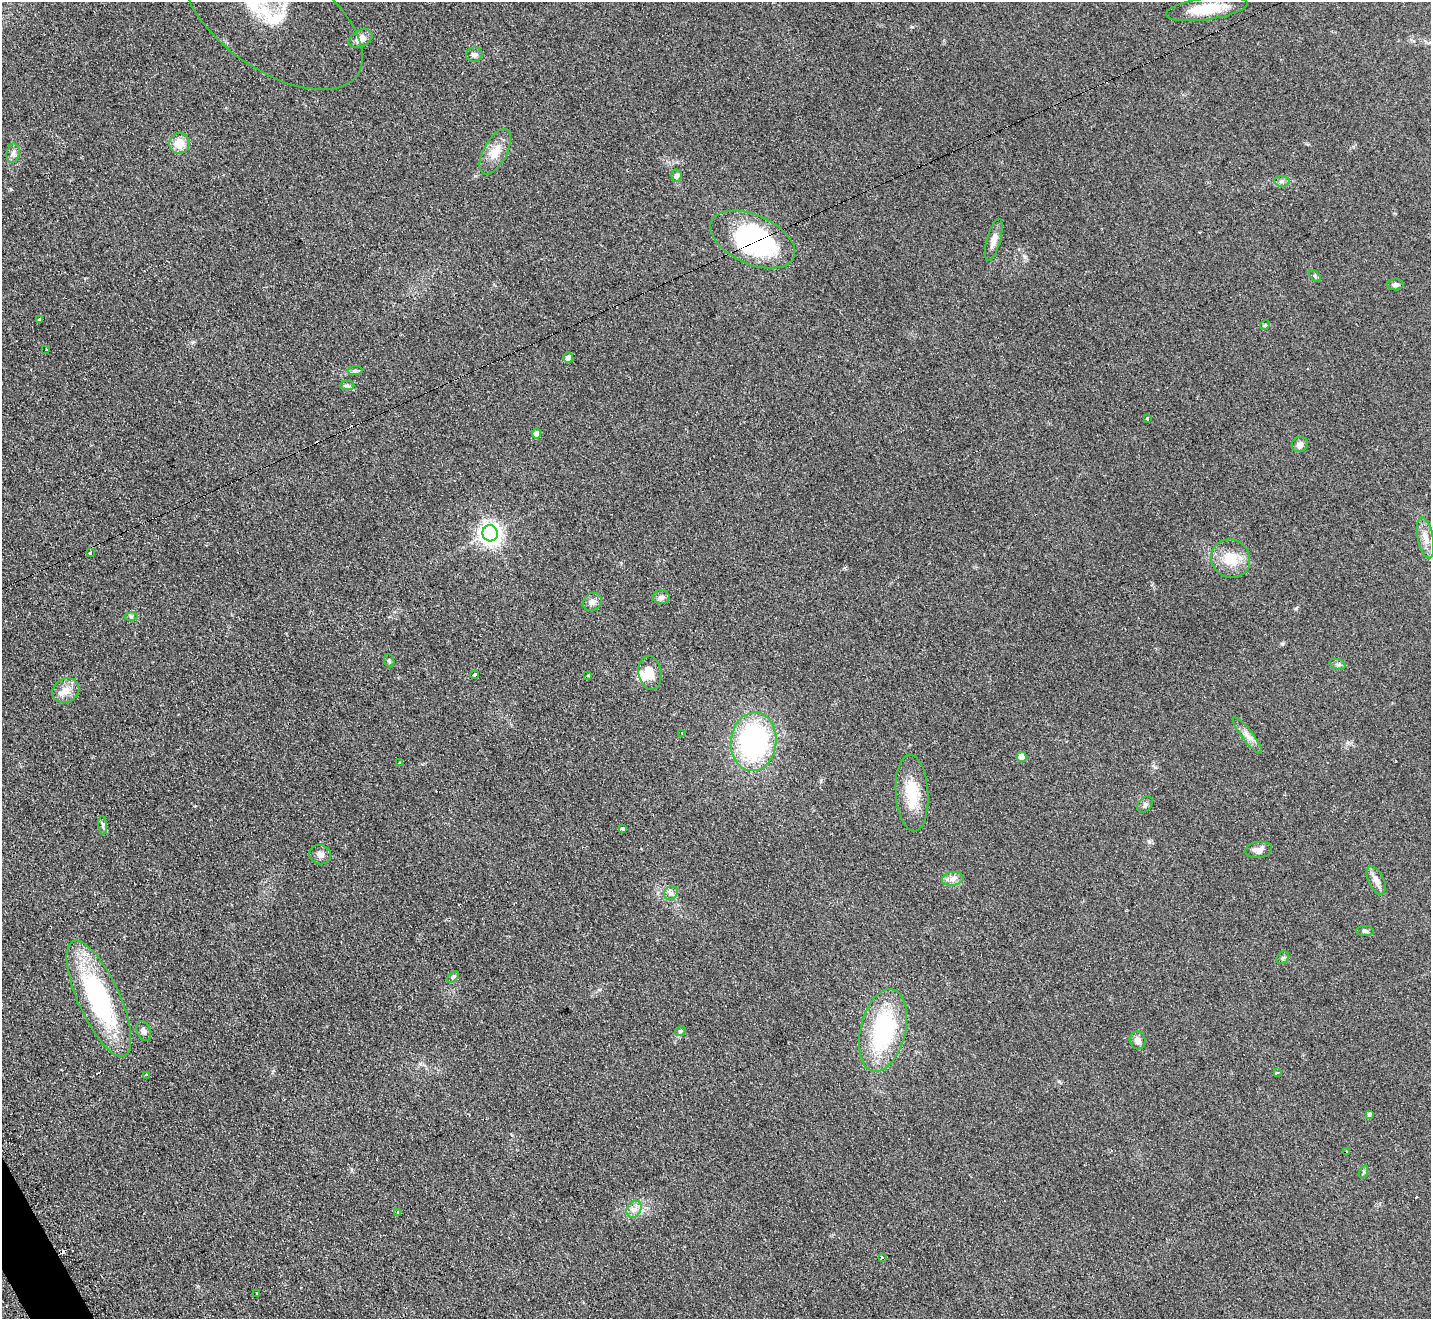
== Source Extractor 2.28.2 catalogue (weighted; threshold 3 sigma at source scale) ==
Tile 7 of 4 x 4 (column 3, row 2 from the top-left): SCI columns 2866-4294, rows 2788-4104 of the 5742 x 5716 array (HDU 1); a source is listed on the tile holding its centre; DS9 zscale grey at full resolution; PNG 1433 x 1321 px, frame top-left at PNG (2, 2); each listed source drawn as its Kron ellipse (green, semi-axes under 4 px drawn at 4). Shown black and unused: <1% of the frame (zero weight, under 2 of 3 exposures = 2% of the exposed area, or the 3 px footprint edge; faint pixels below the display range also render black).
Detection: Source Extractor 2.28.2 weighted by HDU 2 'WHT'; one run over the whole footprint, this tile lists its part. Background 0.104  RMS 0.011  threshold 0.051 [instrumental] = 3 sigma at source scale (4.5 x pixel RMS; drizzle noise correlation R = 1.50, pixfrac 1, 0.05/0.05 arcsec/px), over >= 5 px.
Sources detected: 74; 2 inside a brighter object's white glare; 5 cosmic-ray / hot-pixel residue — neither listed nor drawn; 1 inside a brighter listed object's ellipse — not listed separately; the other 66 listed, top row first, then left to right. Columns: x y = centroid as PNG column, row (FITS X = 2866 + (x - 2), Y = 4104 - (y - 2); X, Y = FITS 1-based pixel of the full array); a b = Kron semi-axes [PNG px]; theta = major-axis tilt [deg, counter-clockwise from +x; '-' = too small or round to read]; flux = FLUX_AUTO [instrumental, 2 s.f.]
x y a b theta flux
1207 9 41 11 8 36
273 17 103 53 -35 100
361 39 12 8 26 9.9
474 55 8 7 - 3.7
179 143 10 10 - 15
495 152 25 11 61 17
13 153 10 6 80 4.3
676 176 6 5 - 3.9
1282 181 8 5 -7 2.9
753 239 45 24 -24 180
994 240 21 6 75 9.1
1315 276 7 4 -47 1.8
1395 284 8 6 1 3.3
39 319 3 3 - 4.3
1265 325 5 4 - 1.3
46 350 3 2 - 1.1
568 357 5 5 - 5.3
355 371 7 4 1 2.3
347 385 7 4 0 2.4
1147 418 3 3 - 1.7
536 434 5 4 - 10
1300 445 8 7 - 5.2
490 533 8 7 - 700
1426 538 21 8 -79 11
90 553 3 3 - 1.7
1231 559 20 19 - 27
661 597 8 7 - 4.6
592 602 10 8 38 5.4
131 617 6 4 -1 1.9
389 661 7 5 -67 1.9
1338 664 8 5 -19 2.6
650 673 17 11 -82 14
475 675 4 3 - 2.4
588 676 3 3 - 5.1
66 690 14 11 29 12
682 733 3 3 - 1
1247 735 22 5 -52 7.6
753 742 29 23 84 190
1022 757 5 5 - 13
399 763 3 2 - 1.1
912 793 38 16 -86 37
1145 804 9 6 49 3.2
103 825 9 4 -84 2.7
622 829 3 3 - 9.7
1259 850 13 8 8 7.3
320 855 11 9 -18 5.6
953 879 11 6 9 5.8
1376 880 15 7 -65 7.4
671 893 7 6 - 3.3
1365 931 8 5 -4 2.9
1283 958 7 5 44 2
453 977 7 4 45 1.9
99 998 63 21 -66 170
883 1030 42 22 76 130
144 1031 10 6 -70 4
680 1031 6 4 24 1.7
1138 1040 9 8 - 5.9
1277 1073 4 3 - 5.5
147 1075 4 2 - 2.3
1369 1114 4 3 - 2.8
1347 1152 3 3 - 4.8
1363 1172 6 4 71 1.5
634 1209 9 7 61 5.9
397 1212 3 3 - 1.5
882 1258 3 3 - 9.2
257 1293 3 2 - 1.7
Overlapping masked pixels (flux is a lower limit): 1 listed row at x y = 753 239
Isophote crosses this tile's border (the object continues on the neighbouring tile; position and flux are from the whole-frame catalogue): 1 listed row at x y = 273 17
Unlisted compact peaks at least as high as the median listed source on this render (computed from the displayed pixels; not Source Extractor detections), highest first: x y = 1296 608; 1282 644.